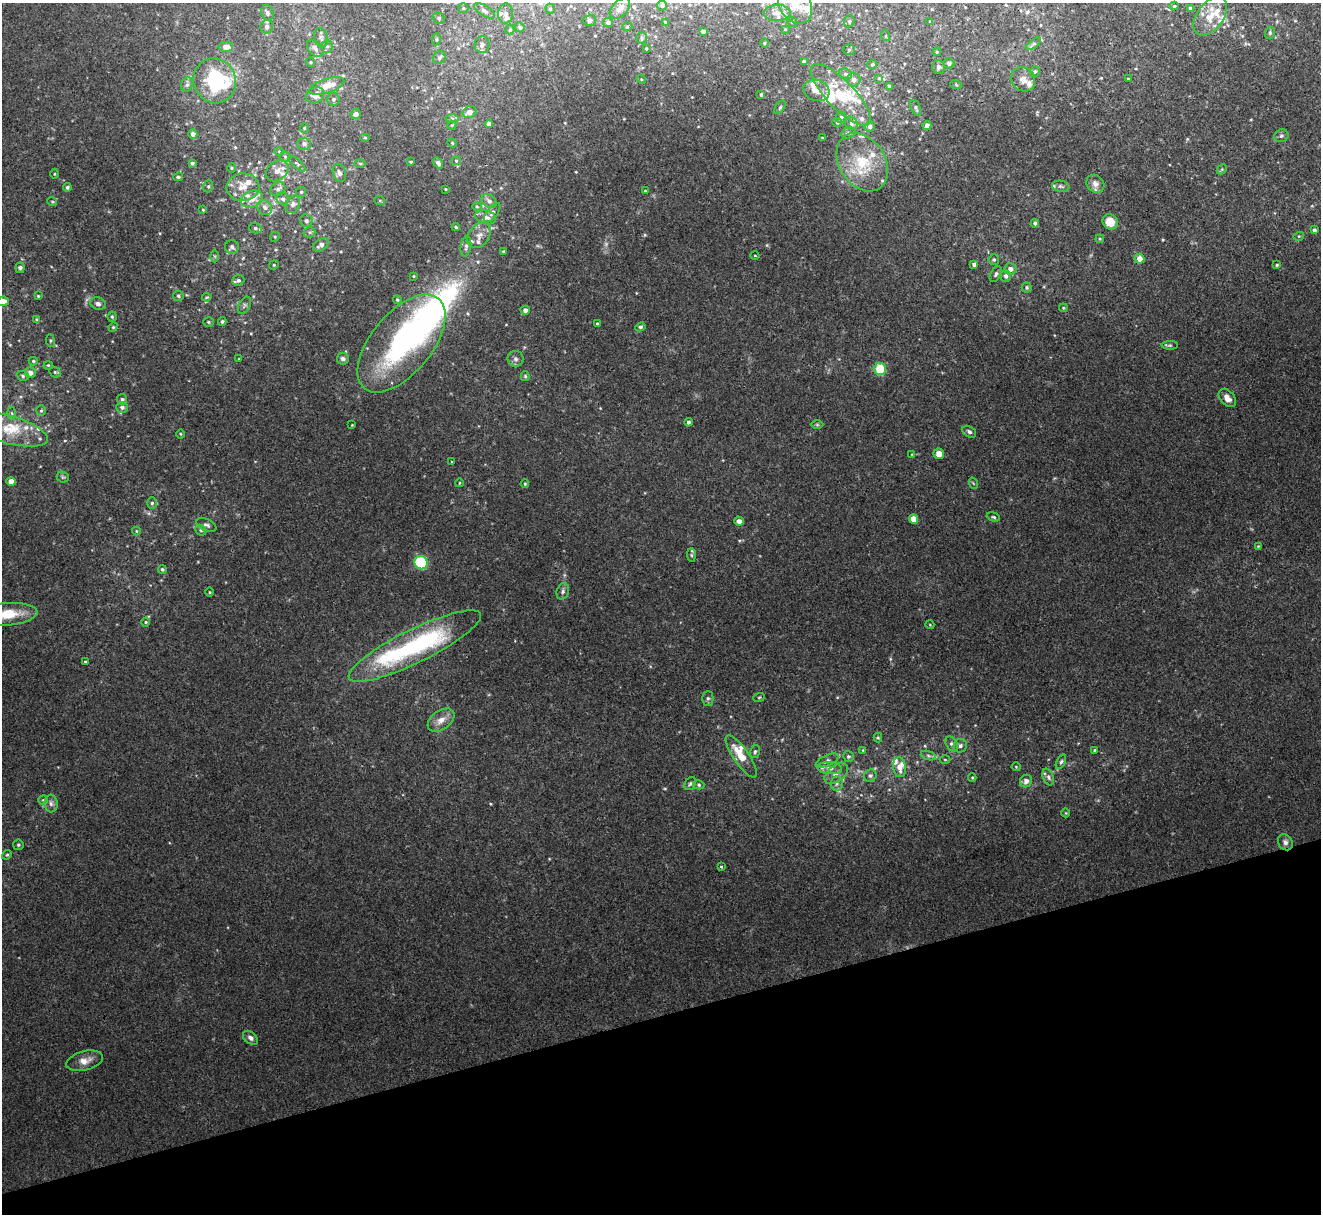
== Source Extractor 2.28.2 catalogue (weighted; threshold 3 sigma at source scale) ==
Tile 14 of 4 x 4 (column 2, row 4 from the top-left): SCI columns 1320-2638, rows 145-1356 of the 5276 x 5261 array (HDU 1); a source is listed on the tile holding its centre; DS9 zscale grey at full resolution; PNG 1323 x 1216 px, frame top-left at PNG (2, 3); each listed source drawn as its Kron ellipse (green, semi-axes under 4 px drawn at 4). Shown black and unused: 16% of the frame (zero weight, under 3 of 4 exposures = <1% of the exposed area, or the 3 px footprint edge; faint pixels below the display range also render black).
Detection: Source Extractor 2.28.2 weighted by HDU 2 'WHT'; one run over the whole footprint, this tile lists its part. Background 0.0572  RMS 0.0054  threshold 0.0245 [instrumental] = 3 sigma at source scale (4.5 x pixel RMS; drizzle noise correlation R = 1.50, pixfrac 1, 0.05/0.05 arcsec/px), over >= 5 px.
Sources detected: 293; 1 too faint to see at this stretch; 2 inside a brighter object's white glare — neither listed nor drawn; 43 inside a brighter listed object's ellipse — not listed separately; the other 247 listed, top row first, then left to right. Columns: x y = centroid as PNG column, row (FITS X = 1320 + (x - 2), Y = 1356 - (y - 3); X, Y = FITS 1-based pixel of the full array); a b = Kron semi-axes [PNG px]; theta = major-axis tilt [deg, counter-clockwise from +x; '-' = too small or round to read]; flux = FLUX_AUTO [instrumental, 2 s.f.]
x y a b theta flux
795 4 21 15 -60 15
662 5 5 5 - 1.2
1174 6 4 4 - 0.66
463 8 5 5 - 0.73
620 8 12 7 46 2.8
550 9 5 4 - 0.84
1190 9 4 3 - 1.4
485 11 12 5 -33 1.9
267 13 8 6 -71 1.4
505 13 10 7 82 2.4
777 13 13 8 1 4.1
1210 16 22 13 54 9.5
439 18 6 5 - 1.3
590 20 6 5 - 1.5
849 21 6 5 - 1
665 22 4 3 - 0.45
792 22 5 4 - 0.85
930 22 4 4 - 0.76
608 23 5 4 - 1.5
267 27 7 6 - 2.1
520 27 5 4 - 1.2
627 27 5 3 - 0.52
785 29 4 4 - 0.5
510 30 5 4 - 0.64
703 31 4 3 - 1.6
1270 33 6 4 72 0.92
886 36 5 3 - 0.65
321 38 10 6 -76 1.8
642 38 6 5 - 0.99
436 39 6 3 82 0.72
764 43 4 3 - 0.5
1034 44 8 4 38 1.1
482 45 8 7 - 2.4
327 46 6 5 - 1.2
226 47 7 5 -2 3.8
315 48 10 6 -48 2.4
646 48 3 3 - 0.54
849 50 6 5 - 0.89
937 52 4 3 - 0.53
439 58 7 6 - 1.4
310 62 5 3 - 0.52
804 62 4 3 - 1.4
949 63 5 5 - 1.8
872 64 5 4 - 0.81
938 67 7 6 - 1.8
1035 71 5 5 - 1.1
845 74 7 5 -20 1.2
879 78 4 4 - 0.52
641 79 4 3 - 0.49
1023 79 13 11 -45 4
1128 79 3 2 - 0.5
854 80 6 6 - 2.4
215 81 23 21 -70 47
187 85 7 6 - 1.4
956 85 6 3 -20 0.63
327 86 18 7 18 7.8
889 87 4 3 - 1.1
816 90 13 10 -19 3.8
761 94 4 3 - 0.69
315 95 9 7 30 4.8
841 95 40 14 -46 17
333 99 6 6 - 1.4
780 107 8 4 54 0.81
916 108 8 4 -67 1.2
469 112 7 5 29 4.6
356 114 5 5 - 2.1
841 117 5 5 - 1.2
452 119 7 4 0 1.1
837 122 5 4 - 0.68
851 123 7 6 - 1.8
489 124 4 4 - 3.4
452 125 4 3 - 0.54
927 126 4 4 - 3.1
870 127 5 5 - 1.6
304 128 4 4 - 0.56
848 133 7 5 17 1.1
193 134 4 4 - 2.5
1281 136 7 6 - 1.3
365 137 5 3 - 0.57
822 138 3 2 - 0.63
452 143 5 4 - 0.59
304 144 7 6 - 2.2
279 152 4 3 - 0.44
285 157 5 5 - 1.1
456 161 5 4 - 0.63
411 162 3 2 - 0.55
862 162 31 23 -57 24
192 163 4 3 - 1.1
360 163 6 4 -1 0.64
438 163 6 4 -54 1.9
297 164 10 4 -41 1.2
231 168 5 3 - 0.53
1222 169 6 4 47 0.75
277 171 12 9 37 3.7
339 173 9 6 -73 2.1
54 174 5 3 - 0.5
178 177 5 4 - 1
1095 184 10 8 -45 3
208 186 6 5 - 0.79
1061 186 9 5 -10 1.4
67 187 4 4 - 1.1
243 187 16 14 2 7.7
278 189 8 6 33 2.1
445 189 3 2 - 0.41
645 191 3 3 - 0.48
301 192 5 5 - 0.93
252 199 11 8 23 5.2
283 199 7 6 - 1.7
52 201 5 3 - 0.52
380 201 5 3 - 0.57
489 201 8 6 -39 2.5
293 204 9 6 64 2.5
265 207 8 7 - 2.2
477 207 5 3 - 0.56
203 210 4 3 - 0.52
492 213 11 5 52 1.7
486 217 11 6 -16 3.2
306 221 6 6 - 1.8
1110 222 8 7 - 8.4
1035 223 4 4 - 1.1
456 227 4 4 - 0.79
255 228 6 5 - 1.4
1314 230 4 4 - 1.2
310 232 6 5 - 1
479 235 14 10 52 4.6
1299 236 5 3 - 0.6
275 237 5 4 - 0.68
1100 239 4 3 - 0.58
321 245 8 5 35 2.7
466 246 10 5 81 1.7
232 247 7 7 - 2
504 252 3 3 - 1.1
215 256 6 4 -89 0.78
755 256 4 3 - 0.41
1139 259 5 5 - 5
994 260 5 5 - 0.95
974 264 4 4 - 1.5
274 265 5 4 - 0.63
1277 265 3 3 - 0.62
20 268 5 4 - 1.5
1010 269 6 6 - 2.9
996 274 8 5 61 1.3
414 276 3 2 - 0.53
1006 276 6 5 - 1.7
238 280 6 5 - 1.3
1027 287 5 5 - 1
38 296 4 3 - 0.51
178 296 5 5 - 0.94
207 297 5 3 - 0.59
397 300 4 3 - 0.71
3 301 6 4 7 4.6
98 304 8 6 -16 1.8
244 305 9 5 60 1.4
1063 308 4 3 - 0.46
525 310 4 4 - 2.4
112 317 5 4 - 0.83
36 319 4 4 - 0.54
222 321 4 4 - 0.97
208 322 5 4 - 0.8
597 324 3 3 - 0.73
113 327 5 4 - 0.61
640 327 5 4 - 0.96
50 341 6 3 -83 0.73
401 343 58 30 50 100
1170 345 8 4 0 0.89
239 359 3 2 - 0.39
343 359 6 6 - 1.6
516 359 8 7 - 2
33 361 4 4 - 0.73
48 365 4 4 - 0.61
880 369 6 6 - 18
55 372 6 5 - 0.92
30 373 5 5 - 3
23 376 6 5 - 0.99
525 376 5 4 - 0.82
1227 398 10 7 -47 3.6
122 399 5 5 - 1.1
122 407 6 5 - 1.6
41 411 5 4 - 0.84
12 413 6 4 -88 0.92
688 422 4 4 - 1.4
352 425 3 3 - 0.39
817 425 6 4 -1 0.8
6 429 43 14 -15 20
969 432 7 5 -33 1.3
180 434 4 3 - 0.51
912 454 4 3 - 0.46
939 454 5 5 - 5.1
452 462 3 3 - 0.48
63 477 6 5 - 0.94
11 481 5 4 - 5.9
459 483 4 3 - 0.41
973 483 6 3 -71 0.6
525 484 4 3 - 0.72
152 503 6 5 - 1.1
993 517 7 4 -17 0.86
913 519 4 4 - 8.9
739 521 5 4 - 2.5
206 525 10 6 -24 1.8
201 530 6 5 - 0.89
136 531 4 4 - 0.54
1258 546 4 3 - 0.43
691 555 7 4 -89 0.93
421 563 7 6 - 41
162 569 4 4 - 0.9
563 591 8 6 71 1.7
209 592 5 3 - 0.51
8 614 29 11 4 16
146 622 4 4 - 0.65
930 625 4 3 - 0.45
415 646 73 16 26 93
85 662 4 3 - 0.56
759 697 6 3 19 0.61
708 698 7 5 90 1.2
441 720 15 9 36 5.7
878 738 5 4 - 0.68
952 744 8 5 -58 1.6
960 746 7 6 - 1.7
863 750 4 4 - 0.56
1095 750 3 3 - 0.81
755 752 6 5 - 1
928 755 8 3 -19 1.3
741 756 25 7 -56 12
848 756 6 5 - 1
945 760 5 3 - 0.63
827 761 12 5 25 1.6
1061 762 8 4 64 1.1
899 767 10 6 -83 4.6
1016 767 4 4 - 0.54
830 768 12 6 -4 2.8
836 774 13 8 38 3.6
870 776 6 6 - 1.2
972 777 4 4 - 0.58
1048 777 9 5 -69 1.6
1026 781 6 6 - 2.6
837 783 7 6 - 1.7
690 784 7 5 56 1.1
699 785 5 4 - 0.92
43 800 4 4 - 0.65
51 804 9 6 -88 2
1066 813 4 3 - 0.44
1285 842 8 7 - 2.2
18 845 5 5 - 0.91
7 855 5 4 - 0.78
721 867 4 3 - 0.69
250 1038 8 5 -39 2.1
85 1061 18 9 14 5.4
Isophote crosses this tile's border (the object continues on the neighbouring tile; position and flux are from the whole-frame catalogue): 4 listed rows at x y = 795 4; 3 301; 6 429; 8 614
Unlisted compact peaks at least as high as the median listed source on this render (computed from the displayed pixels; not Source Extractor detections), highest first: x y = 645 235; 1163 240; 665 788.